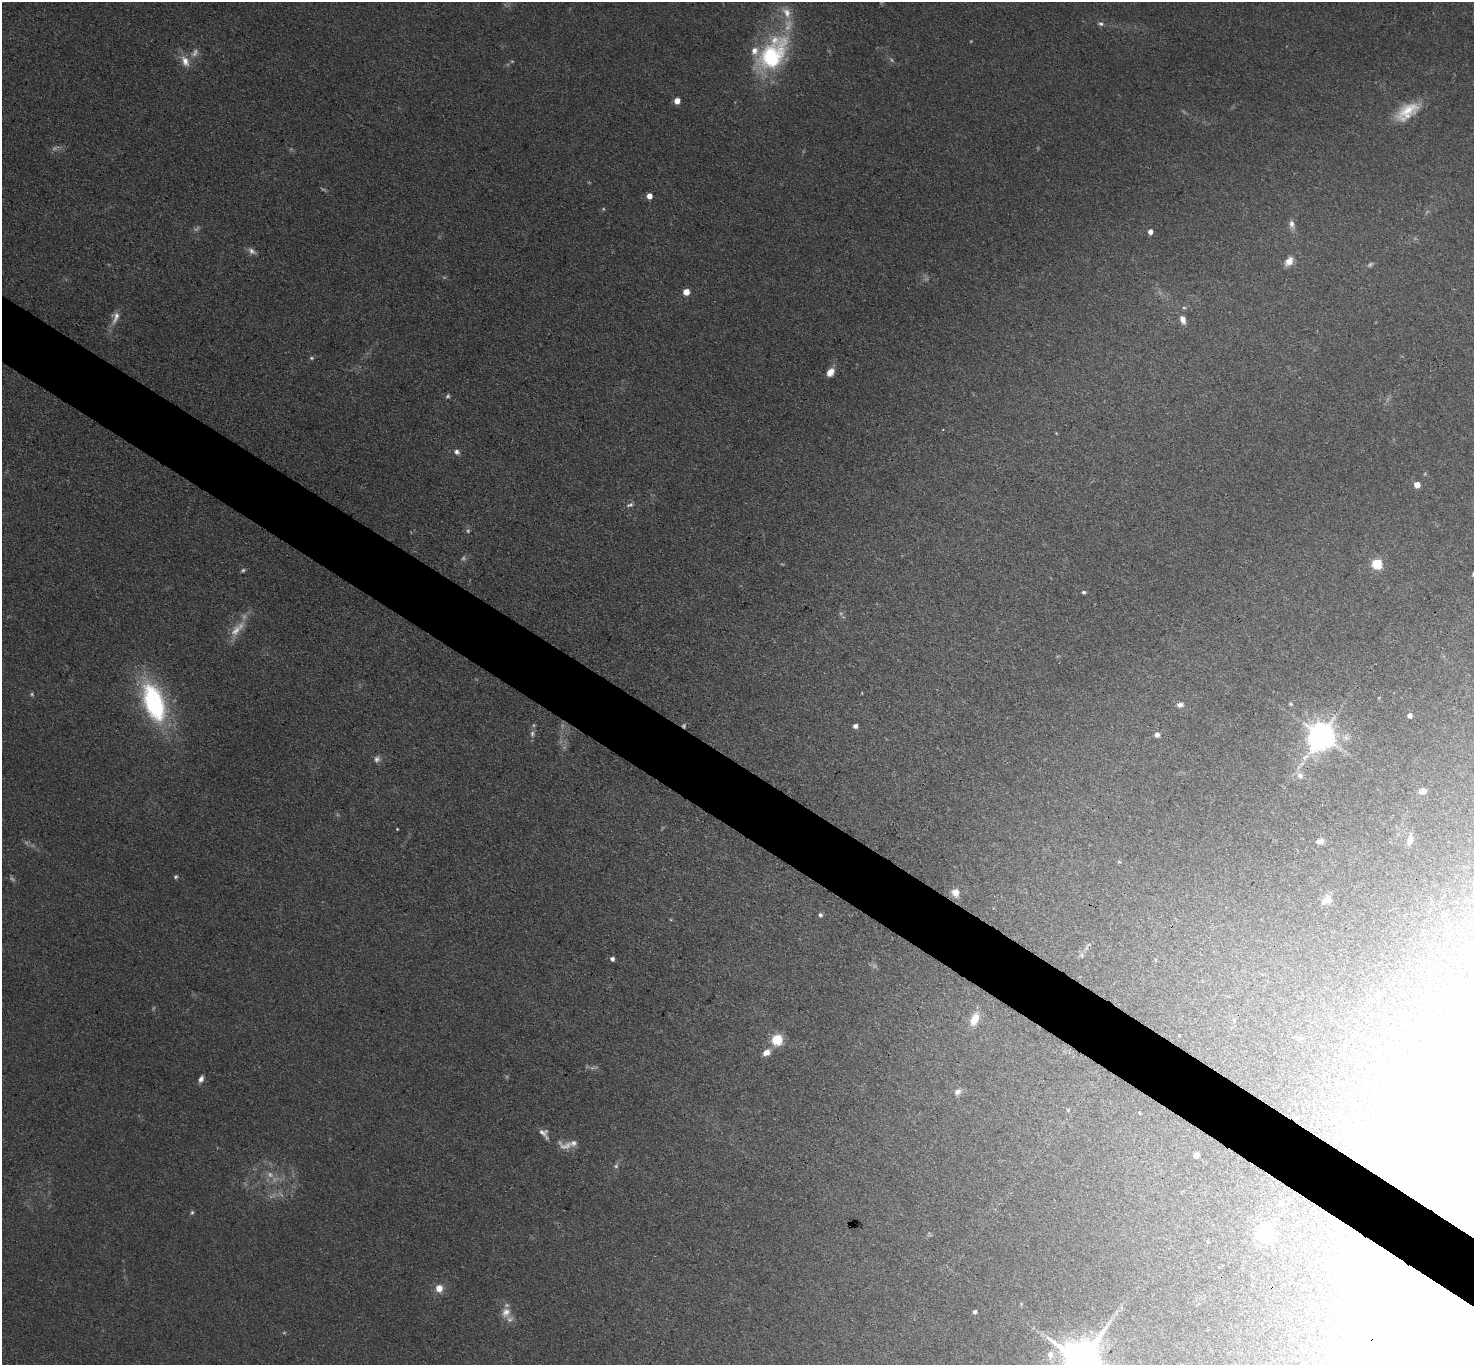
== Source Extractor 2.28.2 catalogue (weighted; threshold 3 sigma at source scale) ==
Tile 6 of 4 x 4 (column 2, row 2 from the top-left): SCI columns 1475-2946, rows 2879-4241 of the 5891 x 5898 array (HDU 1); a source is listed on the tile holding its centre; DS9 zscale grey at full resolution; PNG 1476 x 1367 px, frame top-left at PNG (2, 2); no overlay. Shown black and unused: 5% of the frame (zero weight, under 3 of 4 exposures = <1% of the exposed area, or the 3 px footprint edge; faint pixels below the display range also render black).
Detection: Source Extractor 2.28.2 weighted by HDU 2 'WHT'; one run over the whole footprint, this tile lists its part. Background 0.103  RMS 0.0069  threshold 0.0311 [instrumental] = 3 sigma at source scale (4.5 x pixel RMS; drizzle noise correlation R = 1.50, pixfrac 1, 0.05/0.05 arcsec/px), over >= 5 px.
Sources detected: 96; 25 too faint to see at this stretch — not listed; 3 inside a brighter listed object's ellipse — not listed separately; the other 68 listed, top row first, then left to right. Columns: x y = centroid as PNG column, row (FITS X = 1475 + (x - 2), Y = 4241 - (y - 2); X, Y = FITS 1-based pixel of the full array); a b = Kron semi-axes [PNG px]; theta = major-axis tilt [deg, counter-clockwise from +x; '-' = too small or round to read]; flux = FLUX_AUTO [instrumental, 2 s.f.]
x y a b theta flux
1101 24 9 6 -6 2
772 54 52 29 52 85
185 61 16 10 -64 8.2
512 61 6 4 0 0.73
677 101 5 5 - 9.5
1407 111 33 16 34 21
649 196 5 4 - 7.8
1292 224 13 7 -78 3.9
1150 232 5 4 - 4.4
1289 261 10 7 53 7.2
686 292 5 5 - 11
1184 308 6 3 -1 0.89
115 317 19 9 74 6.2
1183 320 9 6 -69 5.1
311 358 6 4 -2 1.1
830 372 9 6 56 7.9
448 396 7 5 50 1.4
1056 433 4 3 - 0.55
457 452 8 7 - 2.8
1417 485 5 4 - 9.8
630 505 10 5 20 2.2
1377 564 5 5 - 59
1084 592 4 4 - 1.5
236 631 28 11 53 13
154 702 41 20 -71 120
1291 704 6 5 - 1.2
1180 705 8 6 9 2.9
1409 715 4 4 - 3.4
855 726 5 4 - 2.8
532 734 9 6 -82 2.4
1157 735 6 5 - 3.1
1321 736 8 8 - 1100
1306 757 12 6 46 4.6
377 759 10 8 73 2.9
1300 776 9 8 - 3.9
1423 791 11 8 15 3.5
397 829 2 2 - 0.6
1410 840 13 7 75 6.5
1320 841 9 6 12 3.4
1119 862 5 3 - 0.75
176 877 6 5 - 1.3
955 893 12 10 -59 6.3
1326 900 15 10 33 4.9
820 915 6 5 - 1.8
1082 955 7 5 -83 1.5
612 959 4 4 - 2.8
1377 996 5 5 - 1.6
974 1019 15 9 66 13
1234 1019 8 3 85 1.2
1179 1035 3 3 - 0.53
1299 1038 7 6 - 1.8
777 1040 6 5 - 64
766 1052 10 7 30 5.6
201 1079 8 5 66 3.1
957 1092 9 7 36 3.3
1068 1110 5 5 - 0.91
1294 1118 6 5 - 3.3
1333 1121 7 5 -42 1.5
543 1132 13 10 -12 4.2
566 1146 23 11 -13 8
1196 1155 5 4 - 4
192 1212 7 5 73 1.3
1265 1234 6 6 - 190
439 1288 7 6 - 9.8
506 1312 15 13 74 8.4
975 1312 4 4 - 1.8
1050 1355 14 10 83 6.9
1081 1362 13 11 63 2800
Overlapping masked pixels (flux is a lower limit): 1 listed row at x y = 1294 1118
Isophote crosses this tile's border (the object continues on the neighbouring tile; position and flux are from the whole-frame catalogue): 1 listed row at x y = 1081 1362